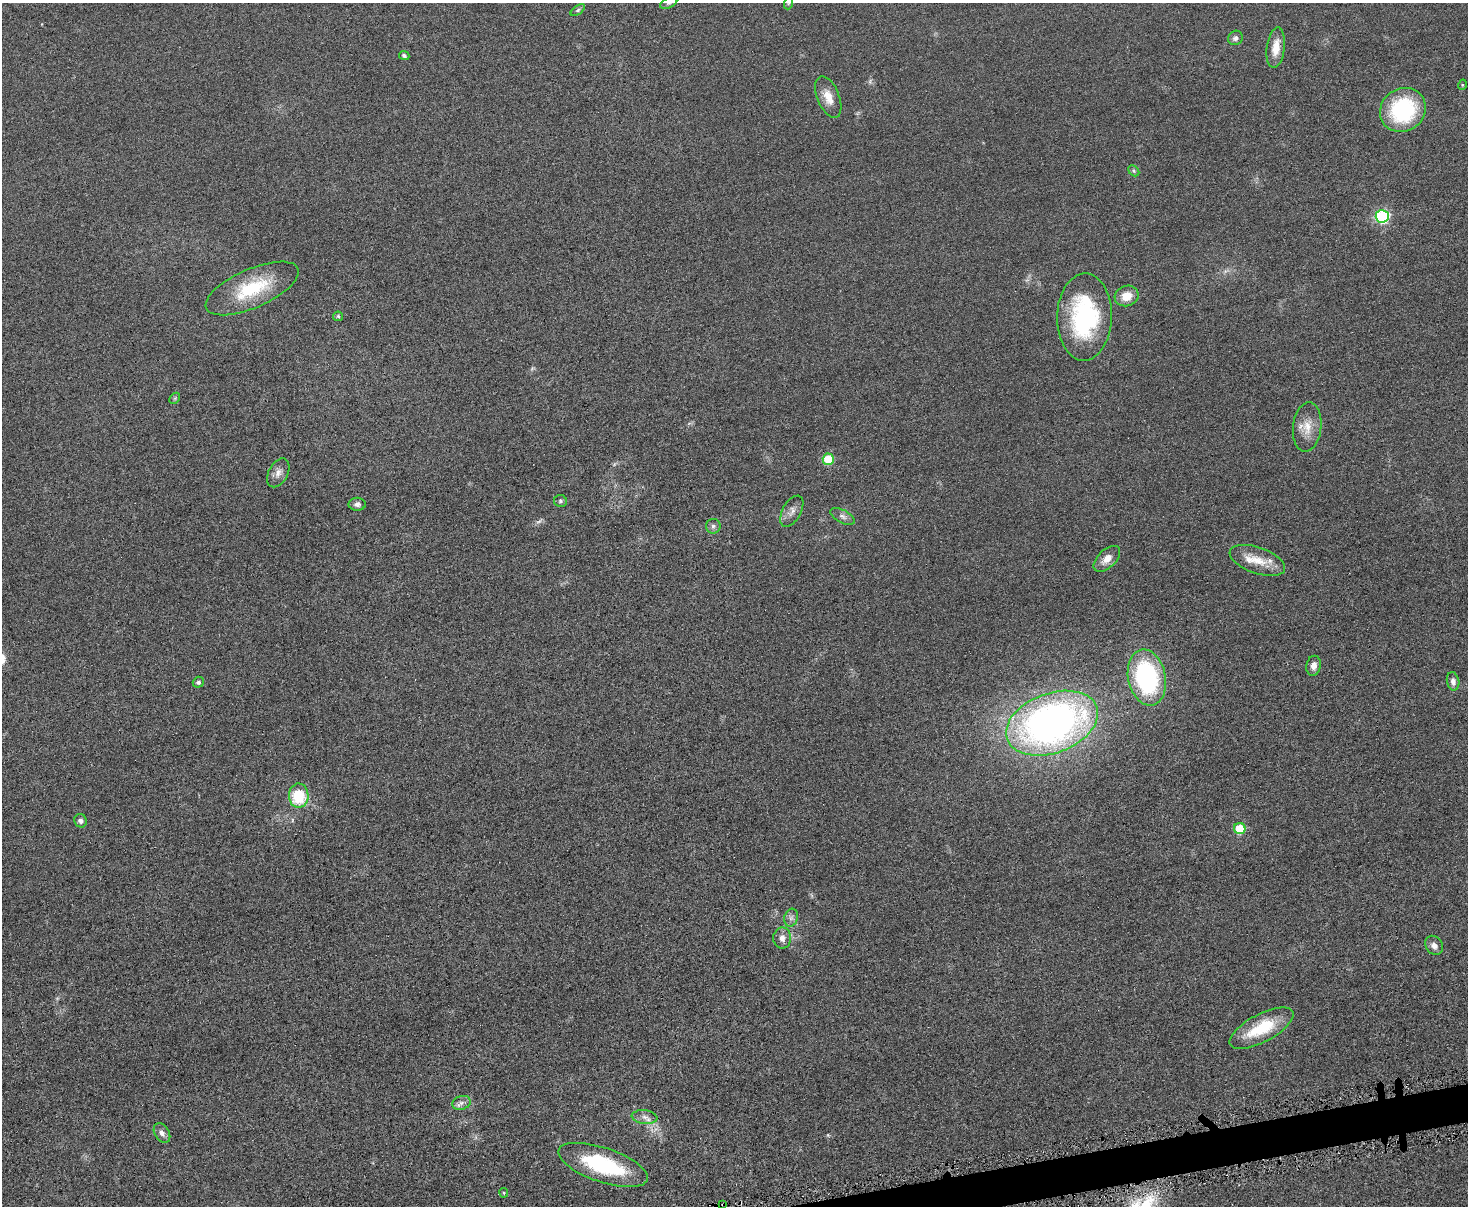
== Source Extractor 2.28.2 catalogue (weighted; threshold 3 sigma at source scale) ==
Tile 5 of 3 x 4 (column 2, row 2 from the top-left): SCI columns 1611-3076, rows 2410-3613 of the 4798 x 4820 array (HDU 1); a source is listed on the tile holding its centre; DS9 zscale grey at full resolution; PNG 1470 x 1208 px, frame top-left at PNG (2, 3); each listed source drawn as its Kron ellipse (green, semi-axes under 4 px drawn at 4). Shown black and unused: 1% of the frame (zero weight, under 4 of 8 exposures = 1% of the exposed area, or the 3 px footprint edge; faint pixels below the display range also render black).
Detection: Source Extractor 2.28.2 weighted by HDU 2 'WHT'; one run over the whole footprint, this tile lists its part. Background 0.0578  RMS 0.0079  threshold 0.0323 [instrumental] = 3 sigma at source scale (4.09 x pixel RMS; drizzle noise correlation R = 1.36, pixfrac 0.8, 0.05/0.05 arcsec/px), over >= 5 px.
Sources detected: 47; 1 too faint to see at this stretch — neither listed nor drawn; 2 inside a brighter listed object's ellipse — not listed separately; the other 44 listed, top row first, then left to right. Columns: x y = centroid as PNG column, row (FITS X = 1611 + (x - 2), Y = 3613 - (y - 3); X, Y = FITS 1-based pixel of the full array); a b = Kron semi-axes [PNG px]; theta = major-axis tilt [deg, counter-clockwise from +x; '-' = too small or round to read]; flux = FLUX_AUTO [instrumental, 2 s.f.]
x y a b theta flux
669 3 9 5 24 1.5
789 3 6 4 70 1.1
578 10 8 4 37 1.5
1235 38 8 7 - 2.8
1276 48 20 9 83 11
404 55 5 4 - 1.5
1462 85 5 3 - 0.71
828 97 22 11 -68 10
1403 110 23 21 34 68
1134 171 6 4 -47 1.2
1382 216 6 6 - 110
252 288 50 19 24 42
1127 296 12 10 17 11
338 316 5 5 - 1
1084 317 43 27 89 93
175 398 6 4 46 1
1307 427 25 14 84 13
828 459 5 5 - 32
278 473 15 9 62 4.9
560 501 6 6 - 1.5
357 504 8 6 0 2.7
792 511 17 9 61 5
843 516 13 6 -28 3.1
713 526 7 7 - 2.2
1107 559 16 9 44 7.4
1257 560 29 13 -19 14
1314 666 10 7 80 4.6
1147 677 28 18 -79 110
1453 681 9 6 -79 3.5
198 682 5 5 - 1.9
1052 723 48 30 20 370
299 796 12 10 -89 33
80 821 7 6 - 2.7
1240 829 6 5 - 28
791 918 9 6 74 2.7
782 938 10 9 - 4.5
1434 945 10 8 -56 4.2
1262 1028 35 14 28 31
461 1103 9 7 17 3.2
644 1117 13 7 -6 4.2
162 1133 10 7 -58 3.6
603 1165 47 17 -19 63
504 1193 5 4 - 0.82
723 1204 4 3 - 0.69
Overlapping masked pixels (flux is a lower limit): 1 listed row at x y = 723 1204
Isophote crosses this tile's border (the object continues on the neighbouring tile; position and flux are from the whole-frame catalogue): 2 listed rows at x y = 669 3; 789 3